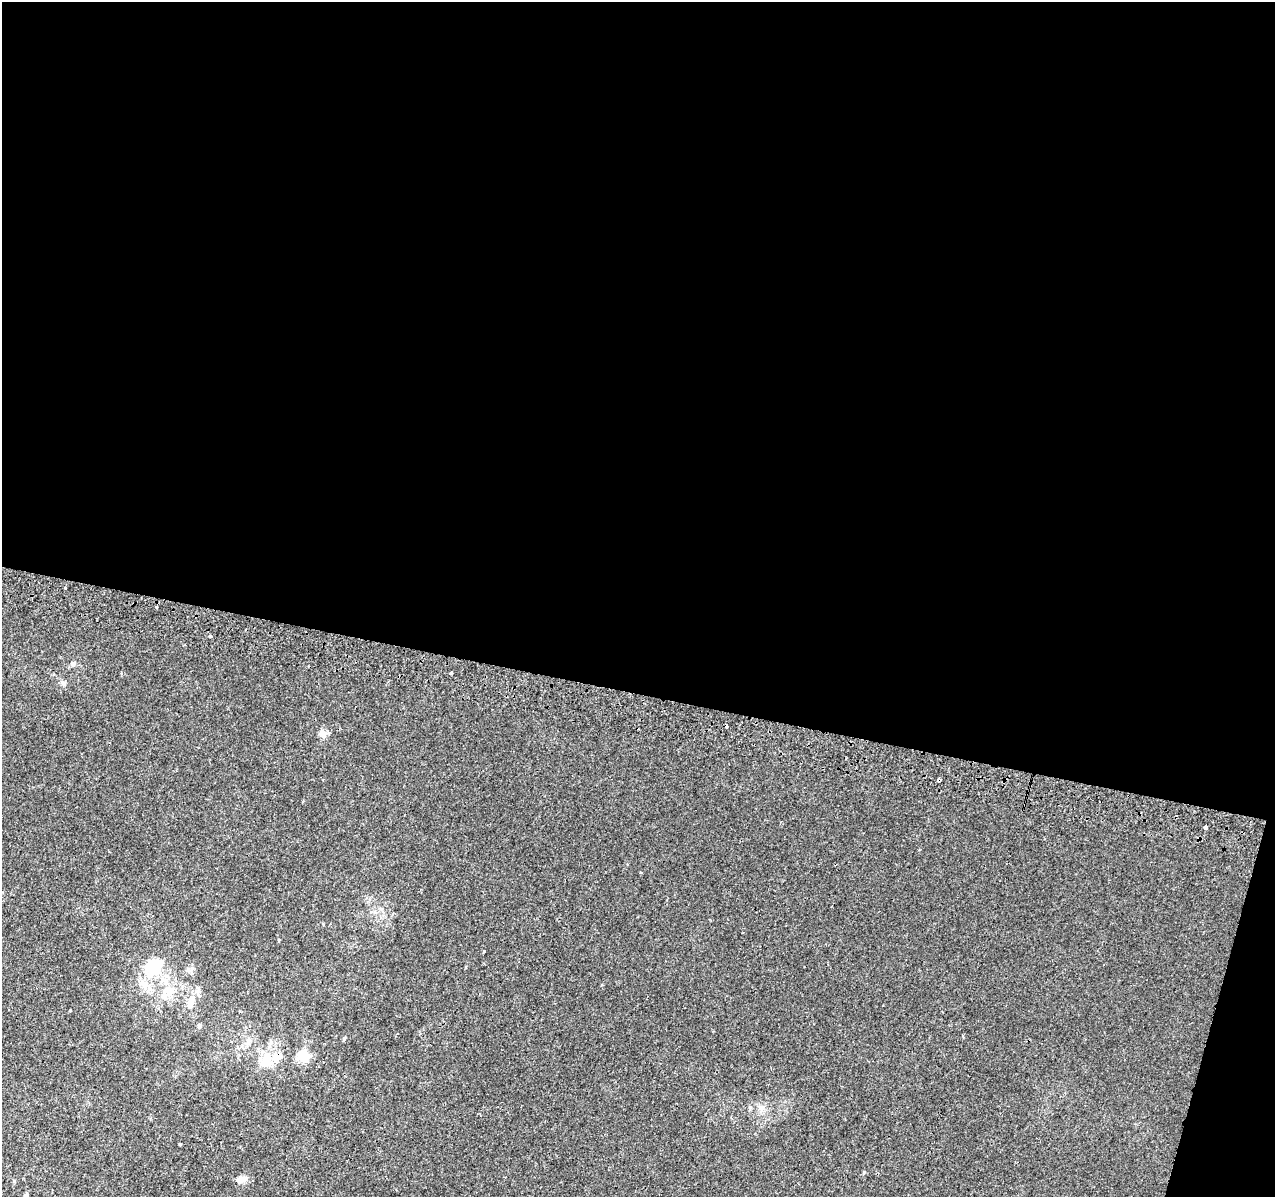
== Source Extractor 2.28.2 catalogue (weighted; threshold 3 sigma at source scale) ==
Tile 4 of 4 x 4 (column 4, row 1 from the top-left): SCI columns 3836-5108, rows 3909-5103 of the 5117 x 5367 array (HDU 1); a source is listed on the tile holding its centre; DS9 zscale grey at full resolution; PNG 1277 x 1199 px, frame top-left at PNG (2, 2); no overlay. Shown black and unused: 59% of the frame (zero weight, under 2 of 3 exposures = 2% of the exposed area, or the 3 px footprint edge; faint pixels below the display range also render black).
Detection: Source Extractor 2.28.2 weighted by HDU 2 'WHT'; one run over the whole footprint, this tile lists its part. Background 0.0025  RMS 0.0034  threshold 0.0154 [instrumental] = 3 sigma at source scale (4.5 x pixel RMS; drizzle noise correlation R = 1.50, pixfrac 1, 0.0396/0.0396 arcsec/px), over >= 5 px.
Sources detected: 23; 1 cosmic-ray / hot-pixel residue — not listed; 2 inside a brighter listed object's ellipse — not listed separately; the other 20 listed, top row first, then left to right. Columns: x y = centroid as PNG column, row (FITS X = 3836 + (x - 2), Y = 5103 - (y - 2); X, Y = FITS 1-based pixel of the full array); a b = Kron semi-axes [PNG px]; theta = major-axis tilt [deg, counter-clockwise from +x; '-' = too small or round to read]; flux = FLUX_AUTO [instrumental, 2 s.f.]
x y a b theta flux
65 588 3 3 - 0.91
156 607 3 3 - 1.2
210 636 4 3 - 0.46
73 663 9 5 28 0.88
451 673 3 3 - 0.98
323 733 11 9 -54 2
938 780 4 3 - 1.2
1205 827 4 3 - 2.6
640 873 3 2 - 0.39
483 951 3 3 - 0.68
153 967 25 20 42 13
170 992 14 9 43 3.5
191 1002 21 10 71 4.1
344 1038 6 3 71 0.37
303 1056 17 14 -43 4.7
266 1060 24 13 64 6.5
750 1107 6 4 18 0.43
761 1108 10 4 6 1
180 1144 3 3 - 0.52
241 1179 14 7 17 2.3
Overlapping masked pixels (flux is a lower limit): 1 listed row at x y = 938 780
Unlisted compact peaks at least as high as the median listed source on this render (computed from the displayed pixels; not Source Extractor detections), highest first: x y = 864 1172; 70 1010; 64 685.